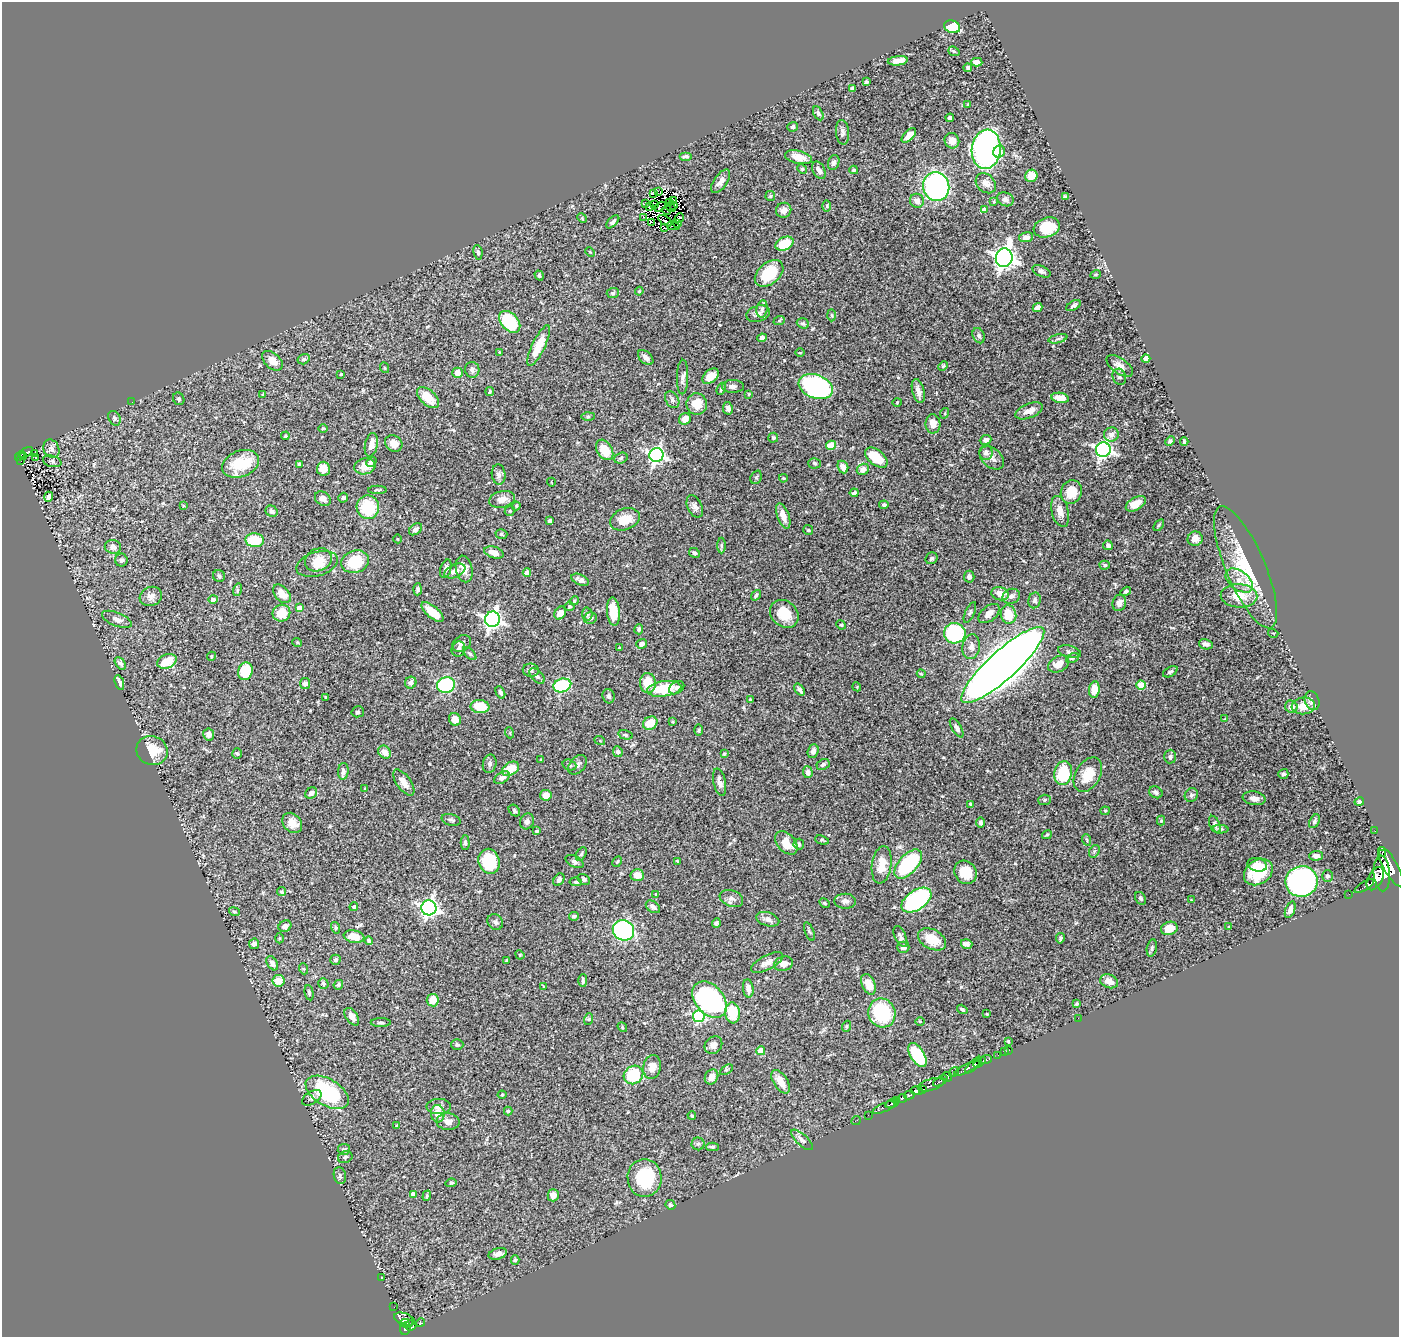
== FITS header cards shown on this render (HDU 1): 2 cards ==
NAXIS1  =                 1397
NAXIS2  =                 1335

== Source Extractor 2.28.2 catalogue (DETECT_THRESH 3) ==
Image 1397 x 1335 px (HDU 1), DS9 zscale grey, 1 PNG px = 1 image px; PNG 1401 x 1339 px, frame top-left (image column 1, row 1335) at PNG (2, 2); each listed source drawn as its Kron ellipse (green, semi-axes under 4 px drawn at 4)
Background 0.461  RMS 0.021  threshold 0.0616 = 3 sigma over >= 5 px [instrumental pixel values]
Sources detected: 478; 3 with non-positive FLUX_AUTO (blend fragments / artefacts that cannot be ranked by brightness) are neither listed nor drawn; the other 475 listed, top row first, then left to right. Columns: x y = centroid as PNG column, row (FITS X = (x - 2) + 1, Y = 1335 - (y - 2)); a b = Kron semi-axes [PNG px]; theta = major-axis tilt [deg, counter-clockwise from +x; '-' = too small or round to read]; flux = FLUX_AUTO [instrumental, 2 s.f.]
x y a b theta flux
952 27 8 6 -21 42
954 51 6 4 -21 1.9
898 61 10 4 7 11
977 62 6 4 -2 8.4
968 68 4 4 - 2.7
866 82 3 3 - 2.3
852 88 4 3 - 3.1
968 105 4 3 - 1.7
818 113 7 4 -61 2.8
950 118 4 3 - 4.3
793 127 5 5 - 2.8
843 132 12 6 -85 5.1
909 135 9 5 45 9.9
952 141 8 7 - 8.4
986 149 20 14 83 520
999 152 6 5 - 13
686 156 6 3 0 2.6
798 157 14 6 -13 15
834 162 7 5 73 4.1
802 169 5 4 - 1.6
819 170 9 6 -61 7
854 170 4 3 - 1.7
1031 176 6 6 - 20
721 181 13 6 55 8.2
986 183 11 8 -45 8.5
936 186 14 13 - 270
658 191 3 2 - 330
654 193 3 2 - 2.1
770 196 5 5 - 1.7
1065 196 4 3 - 1.9
1005 199 8 6 -25 5.5
674 201 3 2 - 1.7
917 201 7 7 - 8.1
669 202 2 2 - 0.92
994 202 4 3 - 1.4
645 204 3 2 - 1.3
654 205 3 2 - 0.15
674 206 3 2 - 1.9
827 206 6 4 90 1.7
650 207 3 2 - 1
660 207 6 3 29 2.2
671 207 5 2 - 0.44
667 210 5 2 - 2.7
784 210 8 7 - 7
984 210 4 4 - 12
644 217 4 2 - 22
582 218 5 4 - 1.4
679 218 5 3 - 2.3
665 221 8 2 -33 4.2
613 222 8 4 45 3.7
652 222 4 2 - 0.79
678 224 4 2 - 0.81
673 226 6 2 -10 3.3
1047 227 13 9 17 42
664 228 3 3 - 1.9
1026 237 7 5 11 5.3
784 244 9 6 23 42
478 252 7 4 -81 2.7
590 252 5 3 - 1.2
1004 258 9 8 - 910
1041 271 9 5 -24 3.5
769 273 16 10 40 56
1096 274 5 3 - 1.4
539 275 5 4 - 2.2
639 291 4 4 - 1.3
613 293 6 5 - 2.2
1073 306 8 4 30 3.1
1038 308 5 4 - 5.5
762 309 9 5 82 3.6
758 314 12 8 16 6.5
831 315 6 4 -88 1.8
779 321 6 4 20 1.7
510 322 13 8 -47 83
803 323 6 5 - 2.5
979 336 8 5 -67 4.6
762 338 5 4 - 5.3
1058 339 9 4 13 3
539 346 22 6 64 33
499 352 3 2 - 0.94
800 353 5 3 - 1.3
646 357 9 5 -45 6.1
303 359 6 5 - 3
1146 359 4 4 - 24
272 361 12 7 -42 13
943 366 5 4 - 1.6
1120 366 15 7 -36 9.2
385 368 5 3 - 1.3
472 370 8 7 - 4.3
458 373 5 5 - 12
341 374 3 3 - 1.2
710 376 9 6 43 13
683 377 17 5 88 6.8
1119 377 8 6 -66 3.7
733 386 11 6 0 4.9
816 387 18 11 -20 270
721 389 6 4 68 2.8
490 391 4 3 - 1.6
918 391 12 6 -75 8.6
263 394 4 3 - 1.2
749 394 4 4 - 1.2
428 398 13 7 -42 30
1060 398 9 5 -10 14
179 399 6 5 - 2.8
672 400 9 6 -57 4.1
132 402 2 2 - 2.3
897 402 4 3 - 1
697 404 11 10 - 22
728 408 6 5 - 4.3
1029 411 14 7 22 12
945 413 5 3 - 1.3
588 416 6 4 1 2.3
114 418 8 5 -60 3.4
685 419 6 5 - 11
933 424 9 7 -88 11
323 429 5 3 - 1.3
1111 435 7 7 - 5
285 436 4 4 - 2.5
773 438 5 5 - 2.3
986 440 6 4 22 5.4
1170 441 5 4 - 2.8
1184 442 4 3 - 2.4
394 443 9 7 -36 11
371 445 12 6 78 10
831 445 5 4 - 30
51 449 9 7 -63 5.9
605 450 11 7 -58 29
1103 450 7 7 - 430
26 452 8 3 27 51
34 453 3 2 - 1.2
986 453 7 6 - 5.2
656 455 7 7 - 400
20 456 5 3 - 26
23 457 4 2 - 8.9
36 457 3 2 - 1.5
621 458 7 5 19 3
876 458 13 7 -39 32
992 458 14 9 -41 7.9
21 461 3 2 - 4.1
52 461 9 5 -15 3.2
371 462 5 4 - 3
814 463 6 5 - 2.5
241 464 19 13 22 50
299 464 3 3 - 1.7
365 466 10 8 8 16
843 467 6 5 - 8
323 469 7 6 - 13
863 469 6 5 - 6.5
499 474 10 7 -83 4.9
756 477 7 5 68 2
783 478 4 3 - 1.6
551 482 4 3 - 0.9
377 490 9 4 1 2.4
1071 492 12 10 67 22
854 493 4 3 - 2.3
49 497 5 3 - 4.4
343 498 5 4 - 2.5
323 499 8 6 -35 6.6
502 499 13 8 13 11
1136 504 11 6 29 15
183 505 3 2 - 1.1
884 505 5 4 - 2.9
516 506 4 4 - 1.4
695 506 12 7 -64 5.8
368 507 12 11 - 56
272 511 6 5 - 5.5
510 511 5 4 - 1.7
1060 511 16 8 -75 12
783 516 13 6 -69 12
625 519 15 10 20 20
550 521 4 3 - 2.5
1159 525 7 3 53 1.6
415 529 7 5 39 4.3
808 530 5 5 - 1.8
501 534 6 4 -17 2.1
398 539 4 3 - 0.95
1195 539 7 7 - 12
255 540 9 7 -4 36
721 545 8 4 90 2.2
1108 545 5 4 - 4
113 547 8 7 - 7.6
494 552 10 5 -17 11
694 553 6 4 -29 3.2
932 558 6 5 - 3.6
121 560 6 6 - 3.9
318 560 14 11 24 16
355 562 14 11 18 53
317 564 21 12 16 20
1105 565 5 4 - 2.2
1246 567 66 19 -67 91
446 569 9 5 72 4.6
464 569 13 8 -78 12
455 571 11 6 24 8.3
527 573 4 4 - 12
219 576 6 6 - 2.5
969 577 6 5 - 4.9
580 580 9 5 -25 6.6
1239 581 15 9 -37 14
417 589 6 4 86 2.5
237 590 6 4 72 2.1
1126 591 5 4 - 2.4
282 594 11 7 -49 16
1000 594 9 6 -16 14
756 595 6 4 50 2.7
151 596 11 9 20 7.8
1011 596 9 7 22 5.3
1239 596 18 11 -2 33
213 599 5 4 - 4.4
1035 600 8 6 77 3.6
574 601 5 3 - 1.5
1119 603 8 6 71 7.8
569 606 5 5 - 2.2
299 608 4 4 - 12
432 612 13 6 -40 22
613 612 14 6 -85 28
970 612 11 4 66 3.2
281 613 9 8 - 29
560 613 7 5 54 11
989 613 12 7 40 9.1
587 614 6 5 - 3
784 614 15 12 -41 30
1008 614 9 7 -77 28
590 618 6 5 - 3.9
117 619 16 6 -22 7.6
492 619 8 7 - 550
841 625 5 4 - 1.5
639 629 5 4 - 3
955 633 11 10 - 110
1273 633 5 3 - 1.2
297 642 5 3 - 1.4
462 643 10 7 30 5.5
641 644 5 5 - 6.3
1206 644 7 5 -13 5.7
971 647 12 9 82 10
619 648 3 3 - 1.1
458 649 8 7 - 3.8
1070 652 12 6 -15 4.5
470 653 8 3 -45 2.2
211 656 5 4 - 1.7
1072 658 6 4 28 2.5
167 661 10 7 23 32
120 663 7 4 -54 4
1059 664 11 7 27 16
1003 665 54 14 42 3200
531 670 8 6 -4 5
245 671 9 7 73 43
1170 672 8 4 29 2.8
921 674 4 3 - 1.5
537 676 9 5 -45 4.7
119 683 8 4 -70 6.1
305 683 5 5 - 6.1
411 683 6 5 - 5.6
648 683 10 8 -88 25
446 685 9 8 - 100
562 685 9 6 17 120
1141 685 4 4 - 31
857 687 4 3 - 1.3
677 688 8 5 33 4.3
664 689 17 7 8 54
1094 689 8 5 83 20
800 690 7 4 -53 4.1
500 692 6 3 -63 3
609 696 7 6 - 3.6
326 698 3 3 - 2.2
750 700 3 3 - 1.9
1312 701 9 7 -70 6.9
480 706 9 6 -8 31
1303 706 12 8 7 19
1291 707 6 6 - 8.1
358 712 6 5 - 2.5
455 719 6 6 - 11
1225 719 4 4 - 1.3
673 721 3 3 - 1.6
650 723 7 6 - 28
957 728 11 4 -59 4.3
699 730 6 3 89 1.7
510 733 5 3 - 1.4
209 734 6 5 - 6.2
625 735 7 4 -13 2.6
600 741 5 3 - 1.4
152 751 16 14 -20 32
813 751 7 5 69 5.4
385 752 7 5 -47 9.9
618 752 5 4 - 2.9
237 753 5 4 - 1.9
724 754 4 3 - 1.9
1170 757 7 6 - 3.1
540 760 4 3 - 1.1
490 764 9 6 77 4.4
823 764 7 5 26 3.6
569 765 7 5 -18 2.8
578 765 11 7 49 4.9
510 769 9 6 29 27
343 771 8 5 84 5.1
808 772 6 5 - 5.4
1063 773 12 8 80 61
1283 774 5 5 - 3
1088 775 19 12 59 31
502 778 8 5 33 5.4
720 782 14 6 -77 7.8
404 783 15 7 -54 11
365 789 3 2 - 1.3
1156 792 7 5 -27 3.5
311 793 6 5 - 6
546 795 6 5 - 14
1191 795 7 6 - 3.1
1254 798 11 6 -9 7.8
1045 800 6 5 - 2.4
1359 802 5 4 - 5.2
971 804 4 4 - 2.3
514 811 6 5 - 2.6
1105 811 4 4 - 1.4
451 820 10 5 -15 3.4
527 821 8 6 62 4.6
1161 821 5 4 - 1.5
1314 821 7 5 60 2.8
292 823 11 8 -48 13
980 823 5 4 - 3.8
1215 825 9 5 -66 4.7
1220 829 8 4 -4 2.9
537 831 3 3 - 1.8
1375 831 2 2 - 3.5
1047 835 5 3 - 1.5
822 840 7 3 -16 1.9
1087 840 6 3 -71 1.5
465 843 7 4 -89 3.1
786 843 13 9 -48 23
799 844 5 5 - 2.2
1094 851 7 5 59 2.3
1382 853 2 2 - 2900
581 854 7 4 60 2.2
1316 856 7 5 3 4.5
489 861 13 10 -72 65
678 861 4 3 - 1.3
575 862 10 5 -28 3.9
617 862 6 4 61 1.7
908 864 18 9 47 150
882 865 19 9 82 21
1257 865 10 6 -15 9.9
1391 867 22 7 -61 1500
965 872 12 10 -52 26
1258 872 15 12 37 53
1382 873 18 8 -86 1300
637 875 7 6 - 11
1327 876 5 5 - 3
584 879 6 5 - 3.9
1375 879 12 7 61 970
559 880 7 5 57 4.3
1301 881 16 15 - 350
576 882 6 4 -8 2.1
1364 886 11 3 32 77
282 892 4 4 - 2.2
656 894 4 3 - 1.6
1349 894 2 2 - 4.4
731 898 12 8 -21 7
1140 898 7 5 -57 2.8
916 900 17 9 34 200
1191 900 3 2 - 0.96
845 901 11 7 -1 5.8
824 903 5 4 - 1.9
354 907 4 4 - 3.2
653 907 8 5 -36 5.8
429 908 7 7 - 450
1290 910 9 4 70 6.4
234 912 5 4 - 1.9
574 916 5 4 - 3.2
768 919 12 7 -16 7.5
495 922 8 7 - 4.2
716 923 5 3 - 2
285 926 6 5 - 4.8
1229 927 3 3 - 1.2
336 928 6 4 -72 1.8
1169 928 8 6 16 15
623 930 11 10 - 250
809 932 10 3 -69 2.1
900 936 11 5 -66 4.9
354 937 10 6 -10 18
279 938 5 3 - 1.3
1060 938 5 3 - 2.4
932 939 15 9 -27 26
369 941 4 4 - 1.9
254 944 5 5 - 5.3
967 944 6 4 -18 5
903 947 6 5 - 6.8
1152 948 9 5 78 2.9
520 955 5 4 - 1.2
335 960 5 5 - 3
507 961 3 3 - 2.9
767 962 17 7 28 9.3
272 963 8 5 -58 5.5
784 964 9 7 16 9.2
304 969 5 3 - 1.4
279 981 6 6 - 18
583 981 6 3 89 3
1109 981 9 6 -20 9.4
323 983 6 5 - 2.3
868 984 11 6 -66 15
338 985 5 4 - 2.7
544 986 3 2 - 0.94
748 988 9 5 -82 6.7
309 993 8 4 -80 2.5
433 1000 6 6 - 18
710 1000 21 14 -49 250
1077 1004 3 3 - 1.9
962 1009 6 3 -33 2
733 1013 10 7 -83 42
882 1013 15 13 -67 100
987 1014 3 2 - 0.91
699 1016 6 6 - 150
352 1017 10 5 -55 7.4
1078 1018 2 2 - 130
589 1019 6 4 71 1.7
920 1021 5 3 - 1.1
381 1023 10 3 0 2.4
847 1026 5 3 - 1.4
622 1027 5 4 - 1.7
1008 1041 4 4 - 1.3
457 1044 6 5 - 3
713 1045 9 8 - 7.8
1009 1050 2 2 - 5.5
761 1051 4 4 - 21
1004 1052 2 2 - 6.3
917 1055 13 7 -58 84
998 1055 2 2 - 6.3
986 1060 6 3 16 59
980 1062 7 4 37 86
973 1065 11 4 44 230
652 1067 12 9 78 12
967 1068 14 3 26 280
726 1070 7 4 31 2
954 1072 5 4 - 70
633 1075 10 9 - 55
711 1077 8 6 60 10
947 1077 5 4 - 130
940 1081 8 3 30 110
781 1082 13 7 -57 19
931 1085 13 5 16 240
922 1089 4 3 - 82
916 1091 6 4 -3 290
327 1092 24 13 -31 120
502 1095 4 4 - 1.3
909 1095 5 3 - 140
312 1098 11 6 32 3.8
902 1098 4 3 - 100
897 1101 4 3 - 97
892 1104 7 3 16 150
439 1106 12 7 0 7.6
884 1107 13 3 24 53
508 1111 4 4 - 1.6
438 1114 8 7 - 18
692 1115 4 3 - 1.6
868 1115 2 2 - 4
856 1120 5 2 - 5.6
448 1122 11 8 -1 9
397 1126 4 2 - 1.1
802 1140 14 5 -42 5.9
698 1144 6 6 - 3
712 1147 6 4 1 2.8
344 1149 6 5 - 2.4
345 1157 7 5 19 2.7
340 1176 8 6 -77 3.7
645 1178 19 17 -90 87
451 1183 6 4 12 1.8
413 1194 4 4 - 6.7
553 1195 6 5 - 11
427 1196 5 4 - 2
670 1205 5 4 - 2.9
498 1254 9 5 16 5.9
515 1260 4 4 - 2.2
382 1278 3 3 - 0.96
394 1307 3 2 - 2.8
405 1319 11 6 -20 170
406 1323 7 3 -4 120
420 1323 4 4 - 58
411 1325 6 5 - 130
405 1328 7 5 73 180
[3 non-positive-flux detections neither listed nor drawn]